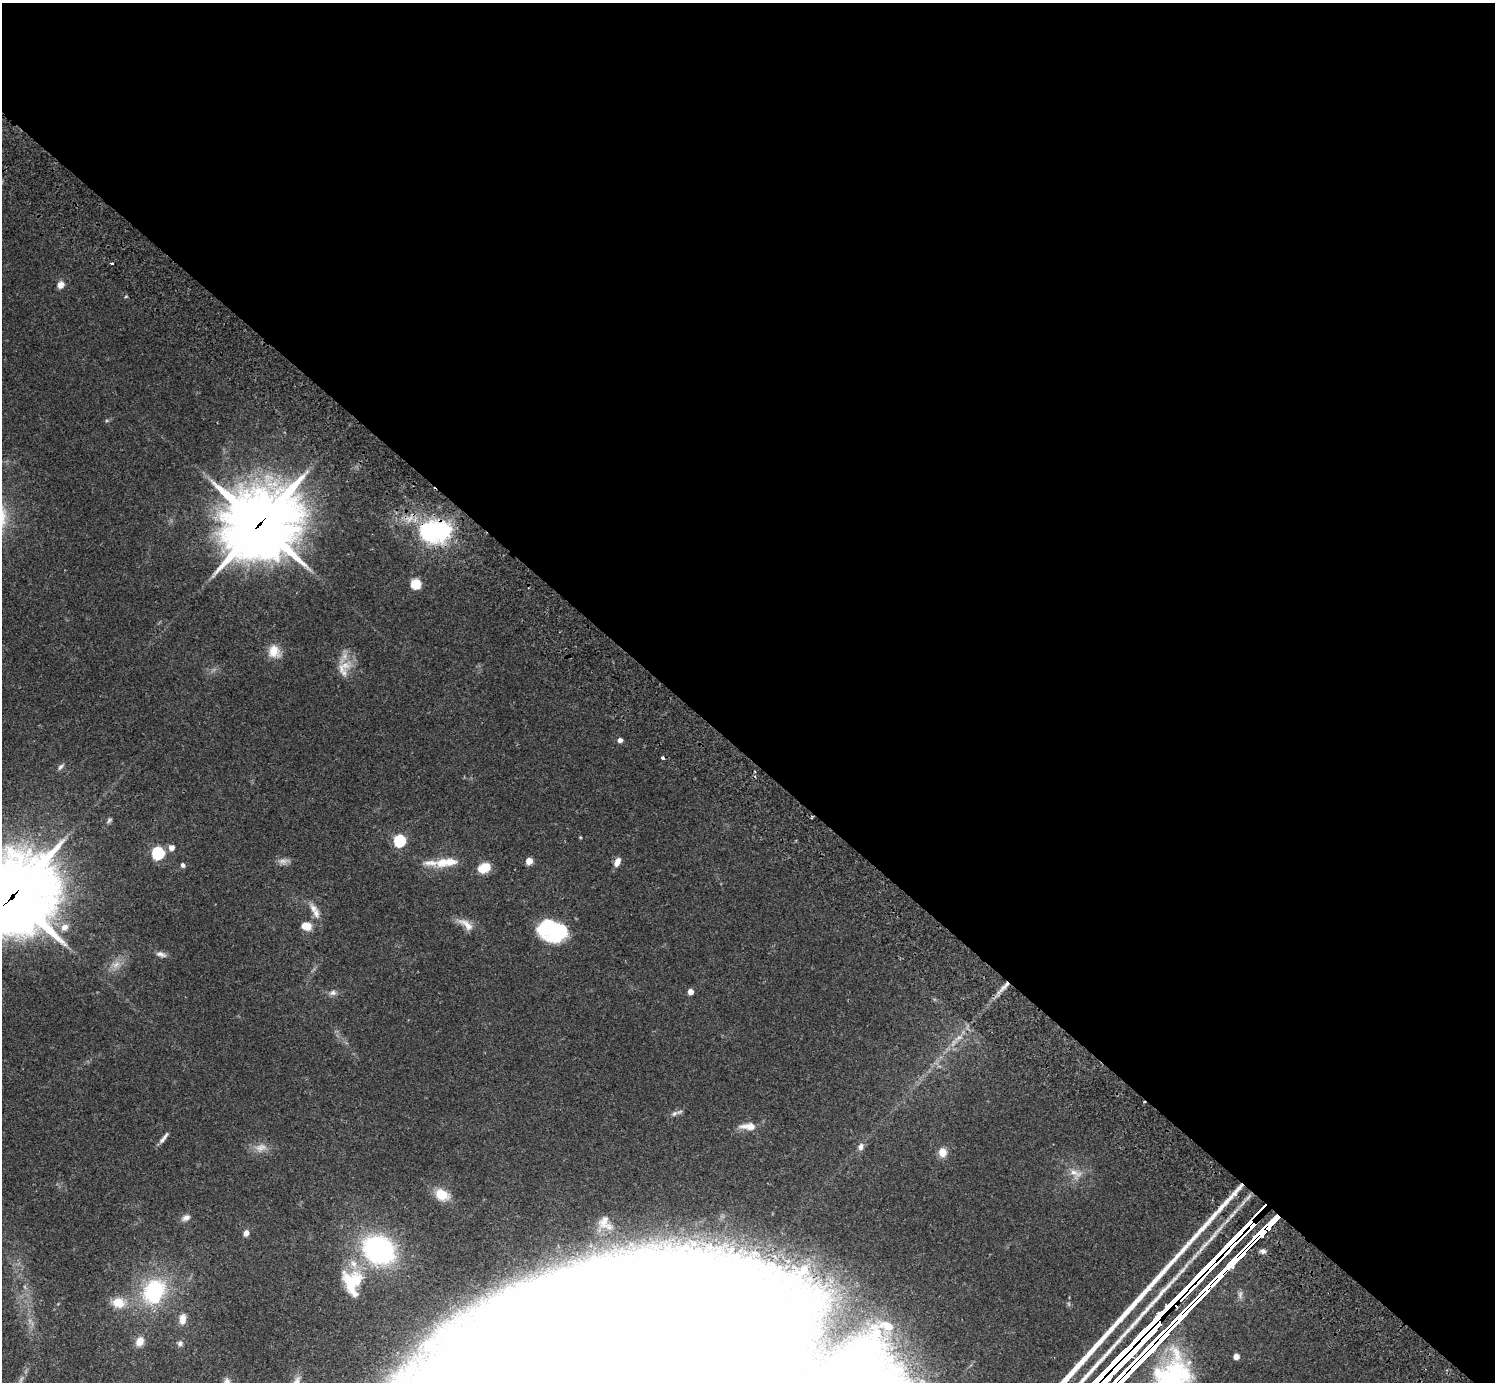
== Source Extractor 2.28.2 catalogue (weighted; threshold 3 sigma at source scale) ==
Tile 3 of 4 x 4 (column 3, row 1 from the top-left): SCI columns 3031-4523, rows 4485-5864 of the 6059 x 6068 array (HDU 1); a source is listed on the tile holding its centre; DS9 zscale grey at full resolution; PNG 1497 x 1384 px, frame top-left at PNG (2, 3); no overlay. Shown black and unused: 55% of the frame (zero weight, under 2 of 3 exposures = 3% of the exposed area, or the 3 px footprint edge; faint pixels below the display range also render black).
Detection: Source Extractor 2.28.2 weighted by HDU 2 'WHT'; one run over the whole footprint, this tile lists its part. Background 0.111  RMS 0.0067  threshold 0.0302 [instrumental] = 3 sigma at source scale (4.5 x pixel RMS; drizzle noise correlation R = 1.50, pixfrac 1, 0.05/0.05 arcsec/px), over >= 5 px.
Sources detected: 85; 2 too faint to see at this stretch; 11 inside a brighter object's white glare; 1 cosmic-ray / hot-pixel residue — not listed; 12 inside a brighter listed object's ellipse — not listed separately; the other 59 listed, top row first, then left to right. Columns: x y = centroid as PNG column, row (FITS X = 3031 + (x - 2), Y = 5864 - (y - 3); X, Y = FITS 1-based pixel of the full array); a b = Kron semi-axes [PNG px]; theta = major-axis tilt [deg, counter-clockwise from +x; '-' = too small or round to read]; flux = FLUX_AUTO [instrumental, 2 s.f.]
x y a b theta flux
112 263 3 3 - 0.75
61 285 8 7 - 4.2
126 296 5 3 - 0.6
259 524 27 22 42 4800
442 530 7 7 - 340
416 584 6 5 - 40
274 651 16 14 -60 10
341 668 17 10 -81 8.1
620 740 4 4 - 3.2
61 767 10 5 47 1.9
109 820 8 5 47 1.4
580 837 5 3 - 0.59
400 841 6 6 - 82
172 848 6 5 - 4.5
158 853 6 6 - 100
529 861 5 5 - 10
450 862 18 10 3 9.2
617 862 10 6 65 4.7
431 863 29 8 -3 8
183 865 5 4 - 2.3
484 868 14 10 25 12
12 897 33 26 44 6200
313 908 16 9 -59 5.6
466 924 24 9 -39 7
306 926 11 8 -8 8.8
64 927 12 9 41 5.3
553 931 28 18 -17 59
161 954 15 6 -18 3.2
116 964 13 7 37 5
1004 987 23 5 46 6.3
691 992 5 5 - 5.1
333 993 10 7 10 2.6
958 1038 14 4 25 2.9
674 1113 8 6 47 1.7
748 1126 22 8 0 6.8
164 1138 17 4 52 3.1
861 1147 9 7 75 3.1
942 1152 11 9 -85 6.3
1075 1173 21 11 -27 8.2
442 1195 15 11 -27 14
186 1218 12 7 23 3.1
604 1222 18 11 65 5.3
246 1233 7 6 - 3.3
379 1250 28 23 -31 120
1263 1251 8 6 -7 2.2
803 1270 20 11 51 12
352 1282 28 26 75 30
566 1285 59 43 17 77
154 1291 26 20 61 60
811 1297 22 13 -64 16
118 1303 16 13 -12 11
183 1319 13 8 85 5.7
440 1332 34 29 48 48
140 1341 9 7 63 7.9
180 1343 7 7 - 2.1
749 1353 21 9 20 9.9
865 1365 88 50 56 110
1170 1379 154 117 73 12000
227 1381 9 8 - 2.7
Overlapping masked pixels (flux is a lower limit): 3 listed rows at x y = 259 524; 442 530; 12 897
Isophote crosses this tile's border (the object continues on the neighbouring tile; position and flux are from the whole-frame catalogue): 4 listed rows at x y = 12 897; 865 1365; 1170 1379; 227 1381